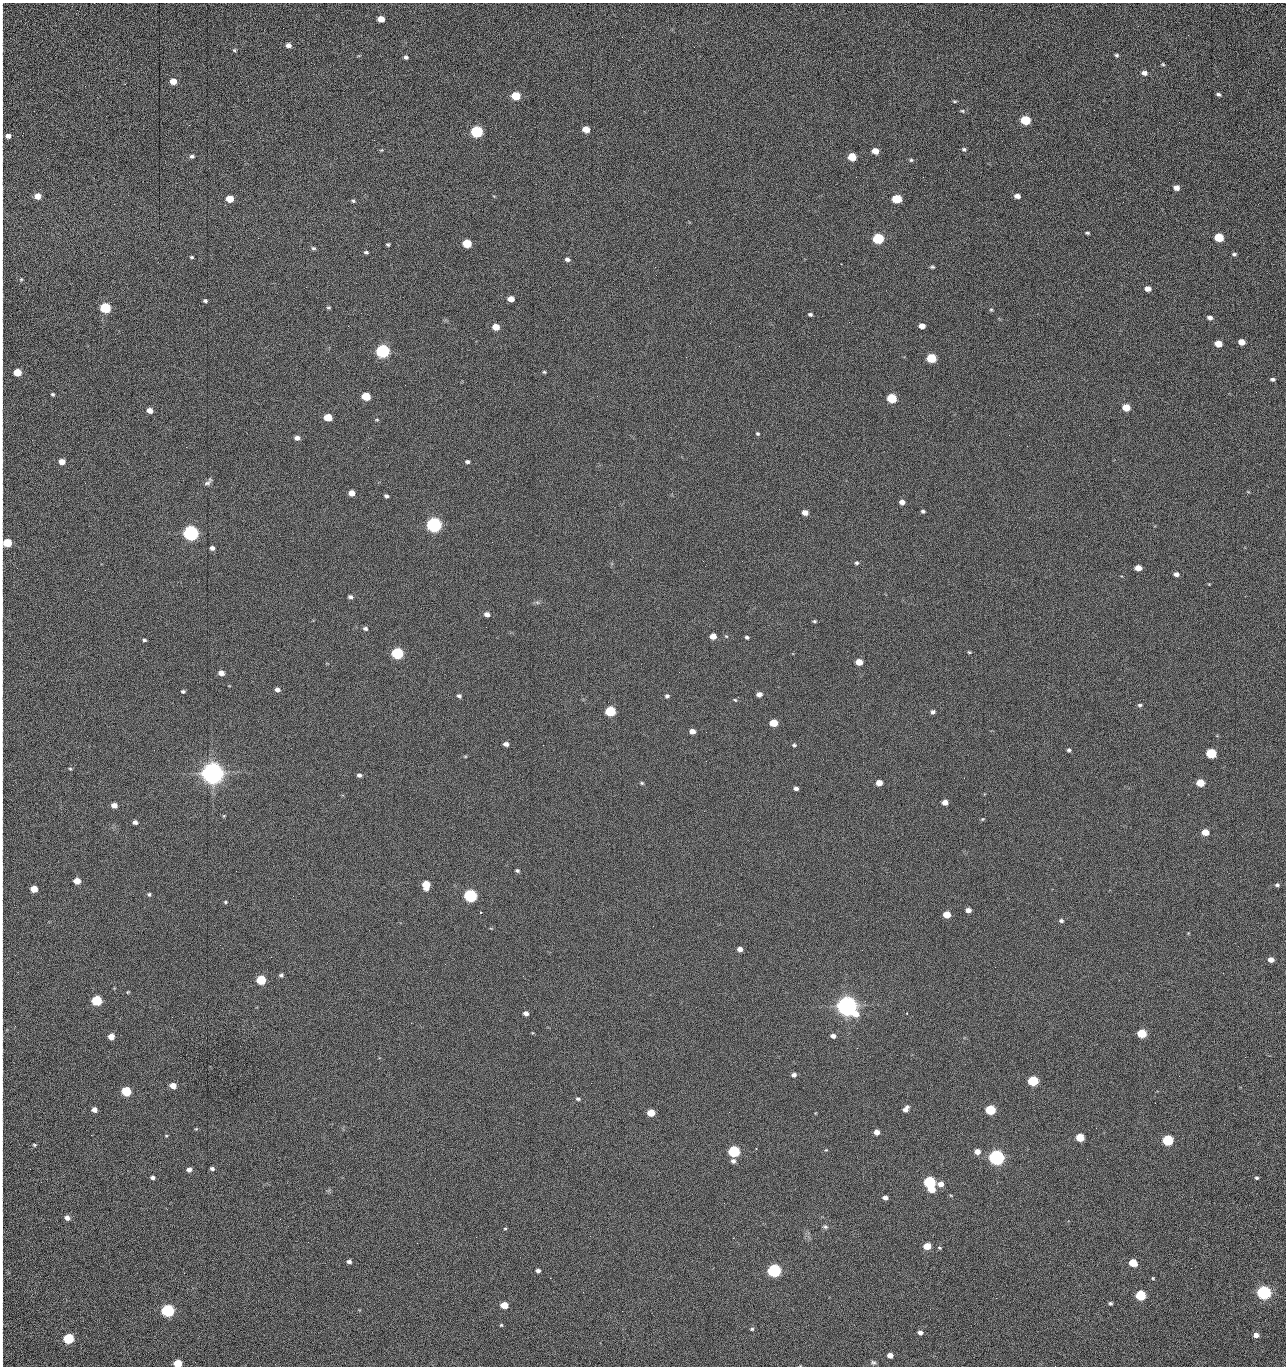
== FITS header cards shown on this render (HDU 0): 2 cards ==
NAXIS1  =                 1284 /fastest changing axis
NAXIS2  =                 1364 /next to fastest changing axis

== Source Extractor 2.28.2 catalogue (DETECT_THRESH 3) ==
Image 1284 x 1364 px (HDU 0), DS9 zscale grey, 1 PNG px = 1 image px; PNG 1288 x 1368 px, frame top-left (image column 1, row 1364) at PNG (2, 3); no overlay
Background 145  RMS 15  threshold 44.6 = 3 sigma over >= 5 px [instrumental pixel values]
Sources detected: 261; all 261 listed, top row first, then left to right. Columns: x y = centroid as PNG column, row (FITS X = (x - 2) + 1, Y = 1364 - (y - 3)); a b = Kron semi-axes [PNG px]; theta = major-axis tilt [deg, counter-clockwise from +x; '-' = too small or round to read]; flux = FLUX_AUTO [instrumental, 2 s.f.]
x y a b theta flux
2 12 18 2 90 2.7e+03
381 19 6 5 - 1.3e+04
1188 35 3 2 - 8.6e+02
288 45 5 5 - 5.0e+03
2 49 12 2 90 2.4e+03
234 50 5 4 - 1.3e+03
1116 55 5 4 - 1.7e+03
406 57 5 4 - 2.5e+03
1163 64 6 4 -22 1.3e+03
1144 73 7 5 -10 4.2e+03
173 81 5 5 - 1.4e+04
1218 94 5 4 - 2.0e+03
516 96 6 5 - 4.2e+04
955 101 5 3 - 1.3e+03
962 111 7 4 -8 1.5e+03
2 113 16 2 90 2.7e+03
1025 120 6 5 - 6.0e+04
1179 122 3 2 - 8.6e+02
586 129 6 5 - 1.4e+04
477 132 6 5 - 1.6e+05
8 136 5 4 - 4.6e+03
964 149 6 5 - 1.8e+03
381 150 5 4 - 1.1e+03
875 151 6 5 - 1.2e+04
192 156 5 5 - 2.4e+03
852 157 6 5 - 2.8e+04
2 158 11 2 90 1.9e+03
911 160 6 5 - 1.7e+03
1041 161 2 2 - 1.3e+03
856 177 2 2 - 1.6e+03
923 177 2 2 - 1.2e+04
1176 188 5 5 - 6.4e+03
2 189 15 2 90 2.5e+03
37 196 5 5 - 1.0e+04
1017 196 5 4 - 5.3e+03
230 199 5 5 - 1.9e+04
897 199 6 5 - 5.1e+04
353 201 6 4 -16 1.5e+03
1123 202 2 2 - 4.8e+02
2 228 19 2 90 3.7e+03
1087 233 4 3 - 1.4e+03
1219 237 6 5 - 4.2e+04
878 239 6 5 - 1.0e+05
467 243 6 5 - 4.0e+04
388 244 4 3 - 1.5e+03
313 248 6 5 - 1.8e+03
366 252 5 3 - 1.7e+03
1234 254 5 4 - 1.8e+03
192 257 4 3 - 1.3e+03
567 259 6 4 -11 2.9e+03
841 264 2 2 - 1.8e+04
932 267 5 4 - 1.6e+03
21 279 5 4 - 1.1e+03
2 282 12 2 90 2.1e+03
306 287 2 2 - 4.6e+02
1148 289 5 5 - 7.3e+03
511 299 5 4 - 9.1e+03
205 301 4 3 - 1.9e+03
105 308 6 5 - 9.9e+04
329 308 5 4 - 1.4e+03
991 310 5 5 - 1.3e+03
810 314 5 4 - 2.0e+03
1210 318 6 5 - 3.8e+03
849 322 2 2 - 5.5e+02
710 323 2 2 - 2.4e+03
922 326 5 4 - 7.5e+03
496 327 5 5 - 1.5e+04
2 328 22 2 90 3.9e+03
1241 342 5 5 - 1.1e+04
1218 344 6 5 - 1.6e+04
2 348 10 2 90 1.8e+03
383 351 6 6 - 3.0e+05
931 358 6 5 - 5.7e+04
17 372 5 5 - 2.5e+04
544 372 4 3 - 1.3e+03
1273 379 5 4 - 2.3e+03
1256 392 3 2 - 9.3e+02
53 394 4 4 - 1.5e+03
366 396 6 5 - 3.7e+04
892 398 6 5 - 6.0e+04
1126 407 6 5 - 1.9e+04
149 410 6 5 - 8.4e+03
328 417 6 5 - 2.9e+04
377 420 7 3 7 1.1e+03
758 434 4 4 - 1.4e+03
1009 435 2 2 - 2.3e+03
297 438 6 5 - 4.1e+03
186 447 2 2 - 1.9e+03
62 462 5 5 - 1.2e+04
467 462 5 4 - 2.2e+03
208 482 13 6 46 3.2e+03
85 483 2 2 - 6.6e+02
2 489 20 2 90 3.4e+03
351 493 5 5 - 9.8e+03
386 496 4 3 - 2.2e+03
902 502 5 4 - 5.6e+03
923 511 4 3 - 1.8e+03
805 512 5 4 - 8.5e+03
434 525 6 6 - 5.0e+05
191 533 6 6 - 5.4e+05
492 542 2 2 - 1.8e+03
7 543 6 5 - 4.1e+04
212 548 5 4 - 3.7e+03
742 561 2 2 - 4.7e+02
857 563 5 5 - 1.8e+03
1138 568 5 5 - 1.3e+04
1176 574 5 4 - 3.8e+03
1209 584 3 3 - 7.4e+02
350 597 6 4 -17 2.4e+03
537 602 7 4 -19 1.7e+03
2 608 11 2 90 2.0e+03
487 614 6 5 - 4.5e+03
814 621 5 3 - 1.4e+03
365 629 6 5 - 2.5e+03
713 636 5 5 - 1.0e+04
726 636 5 4 - 1.1e+03
747 637 5 4 - 1.8e+03
144 640 4 3 - 1.6e+03
969 652 5 4 - 1.1e+03
397 653 6 5 - 1.6e+05
859 662 5 5 - 1.4e+04
679 672 2 2 - 1.4e+03
221 673 5 4 - 7.1e+03
277 689 5 4 - 4.0e+03
183 691 5 4 - 1.7e+03
759 694 5 4 - 5.9e+03
459 696 6 5 - 2.5e+03
667 696 5 5 - 2.4e+03
735 700 5 4 - 1.1e+03
1140 705 6 4 0 1.7e+03
610 711 6 5 - 7.9e+04
933 712 5 4 - 2.6e+03
773 723 6 5 - 2.7e+04
2 729 9 2 90 1.5e+03
692 731 5 4 - 7.2e+03
706 732 2 2 - 4.5e+02
506 744 5 4 - 4.3e+03
543 745 2 2 - 2.0e+03
794 745 5 5 - 1.6e+03
1069 750 5 4 - 2.0e+03
1211 753 6 5 - 7.6e+04
465 756 6 4 0 1.1e+03
706 761 3 2 - 1.5e+03
70 769 5 4 - 1.2e+03
213 773 8 7 - 1.9e+06
359 775 5 4 - 2.6e+03
642 783 5 4 - 1.4e+03
879 783 5 4 - 1.0e+04
1200 783 6 5 - 2.5e+04
796 788 4 4 - 3.0e+03
945 802 5 4 - 7.7e+03
114 805 5 5 - 7.0e+03
224 816 5 3 - 8.9e+02
982 819 5 4 - 1.1e+03
135 822 5 4 - 3.9e+03
1205 832 5 5 - 1.5e+04
2 842 12 2 90 2.0e+03
2 868 10 2 90 1.5e+03
517 871 5 4 - 1.9e+03
77 881 5 5 - 1.2e+04
426 885 7 5 -86 2.7e+04
1277 885 5 4 - 2.1e+03
34 889 5 5 - 1.6e+04
149 894 5 5 - 1.8e+03
470 896 6 5 - 2.4e+05
225 902 5 4 - 1.2e+03
968 910 5 4 - 5.6e+03
481 912 3 2 - 8.3e+02
947 914 5 5 - 1.9e+04
1061 921 6 5 - 2.1e+03
740 949 5 4 - 6.1e+03
1271 960 5 4 - 7.2e+03
2 966 12 2 90 2.1e+03
281 975 5 5 - 2.1e+03
523 976 3 2 - 1.5e+03
261 980 6 5 - 5.9e+04
128 992 4 3 - 9.5e+02
97 1001 6 5 - 7.6e+04
847 1006 8 7 - 1.5e+06
526 1013 5 4 - 4.1e+03
907 1013 3 2 - 2.2e+03
411 1023 2 2 - 3.7e+03
1142 1033 6 5 - 4.8e+04
2 1034 14 2 90 2.4e+03
111 1036 5 5 - 1.0e+04
833 1036 5 4 - 3.7e+03
857 1048 3 2 - 9.8e+02
1245 1057 3 2 - 1.2e+03
2 1062 9 2 90 1.5e+03
794 1075 5 5 - 3.3e+03
1179 1076 2 2 - 1.8e+03
1033 1081 6 5 - 8.8e+04
173 1086 5 4 - 1.1e+04
2 1089 19 2 90 3.5e+03
126 1091 6 5 - 6.4e+04
578 1099 5 4 - 2.0e+03
1155 1103 2 2 - 6.0e+02
906 1109 7 5 55 4.8e+03
94 1110 5 4 - 5.2e+03
990 1110 6 5 - 7.2e+04
729 1112 3 2 - 7.2e+02
651 1113 5 5 - 2.0e+04
196 1129 5 4 - 1.0e+03
877 1132 5 4 - 6.8e+03
91 1135 2 2 - 1.6e+03
166 1136 4 4 - 9.4e+02
2 1137 15 2 90 2.7e+03
1080 1137 5 5 - 3.2e+04
1168 1140 6 5 - 9.9e+04
34 1145 5 4 - 1.4e+03
571 1149 2 2 - 6.4e+02
826 1150 4 4 - 9.3e+02
734 1151 6 5 - 1.4e+05
977 1152 6 5 - 7.7e+03
996 1157 6 6 - 6.3e+05
1087 1159 2 2 - 1.4e+03
733 1161 6 6 - 3.1e+03
30 1169 2 2 - 1.5e+03
189 1169 5 5 - 4.5e+03
212 1169 4 3 - 2.4e+03
152 1178 4 4 - 3.2e+03
1257 1178 4 4 - 1.5e+03
929 1182 6 5 - 1.5e+05
941 1184 6 5 - 7.0e+03
932 1189 6 5 - 1.7e+04
885 1197 5 4 - 4.4e+03
67 1218 6 5 - 4.6e+03
280 1219 2 2 - 1.5e+03
825 1227 7 6 - 2.2e+03
2 1229 18 2 90 2.8e+03
505 1229 4 4 - 9.9e+02
476 1237 2 2 - 4.7e+03
308 1242 2 2 - 1.1e+03
417 1243 2 2 - 3.6e+03
2 1246 11 2 90 1.9e+03
927 1246 6 5 - 1.9e+04
939 1248 5 4 - 1.3e+03
349 1261 5 4 - 2.8e+03
1133 1263 6 5 - 2.6e+04
538 1271 4 4 - 3.1e+03
774 1271 6 5 - 3.1e+05
1153 1278 4 3 - 1.0e+03
2 1285 18 2 90 3.5e+03
1264 1293 6 6 - 3.6e+05
1141 1295 6 5 - 7.9e+04
996 1298 2 2 - 1.8e+03
1110 1303 4 3 - 1.7e+03
504 1305 6 5 - 1.8e+04
168 1311 6 5 - 2.4e+05
622 1311 2 2 - 5.0e+02
2 1324 19 2 90 3.4e+03
501 1325 4 4 - 1.1e+03
752 1329 6 5 - 1.5e+03
920 1332 5 4 - 3.8e+03
1256 1335 5 4 - 5.3e+03
68 1339 6 5 - 9.2e+04
2 1354 21 2 90 3.3e+03
890 1355 5 4 - 6.7e+03
873 1362 7 6 - 2.0e+03
178 1363 6 5 - 2.9e+04
1055 1366 2 2 - 1.4e+03
At the frame edge (FLAGS 8, measured only in part): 28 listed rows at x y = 2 12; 2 49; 2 113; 2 158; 2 189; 2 228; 2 282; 2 328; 2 348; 17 372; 2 489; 7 543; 2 608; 2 729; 2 842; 2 868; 2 966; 2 1034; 2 1062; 2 1089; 2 1137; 2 1229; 2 1246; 2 1285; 2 1324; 2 1354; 178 1363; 1055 1366

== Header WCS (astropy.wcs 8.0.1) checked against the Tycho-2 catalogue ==
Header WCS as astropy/WCSLIB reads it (CRVAL/CRPIX/CD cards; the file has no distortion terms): RA---TAN/DEC--TAN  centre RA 15:41:40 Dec +51:59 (235.42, +51.98 deg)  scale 1.26 arcsec/px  FOV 26.9' x 28.5'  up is +92 deg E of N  parity flipped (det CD > 0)
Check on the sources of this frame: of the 60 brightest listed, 11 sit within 2.0 arcsec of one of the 11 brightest Tycho-2 stars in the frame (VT <= 12.29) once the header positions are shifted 0.58 arcsec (0.56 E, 0.16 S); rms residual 0.97 arcsec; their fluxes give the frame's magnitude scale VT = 25.23 - 2.5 log10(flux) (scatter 0.20 mag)
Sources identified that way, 11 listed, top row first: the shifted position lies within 2.0 arcsec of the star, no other Tycho-2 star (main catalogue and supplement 1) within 4.0 arcsec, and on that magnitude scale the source's flux lands within +1.5 / -3 mag of the star's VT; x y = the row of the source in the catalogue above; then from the Tycho-2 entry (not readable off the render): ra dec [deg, ICRS J2000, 3 dp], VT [Tycho-2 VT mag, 2 dp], TYC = Tycho-2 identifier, HIP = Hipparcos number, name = IAU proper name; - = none
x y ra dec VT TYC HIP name
383 351 235.614 +52.064 11.61 3489-1132-1 - -
434 525 235.514 +52.049 11.19 3489-1407-1 - -
191 533 235.515 +52.133 11.12 3489-1380-1 - -
213 773 235.378 +52.130 9.31 3489-1322-1 76850 -
470 896 235.303 +52.042 11.52 3489-958-1 - -
847 1006 235.232 +51.912 9.59 3489-824-1 - -
996 1157 235.143 +51.862 10.97 3489-1016-1 - -
929 1182 235.131 +51.886 12.29 3489-908-1 - -
774 1271 235.084 +51.941 11.45 3489-1346-1 - -
1264 1293 235.062 +51.771 11.53 3489-1453-1 - -
168 1311 235.075 +52.152 11.74 3489-912-1 - -